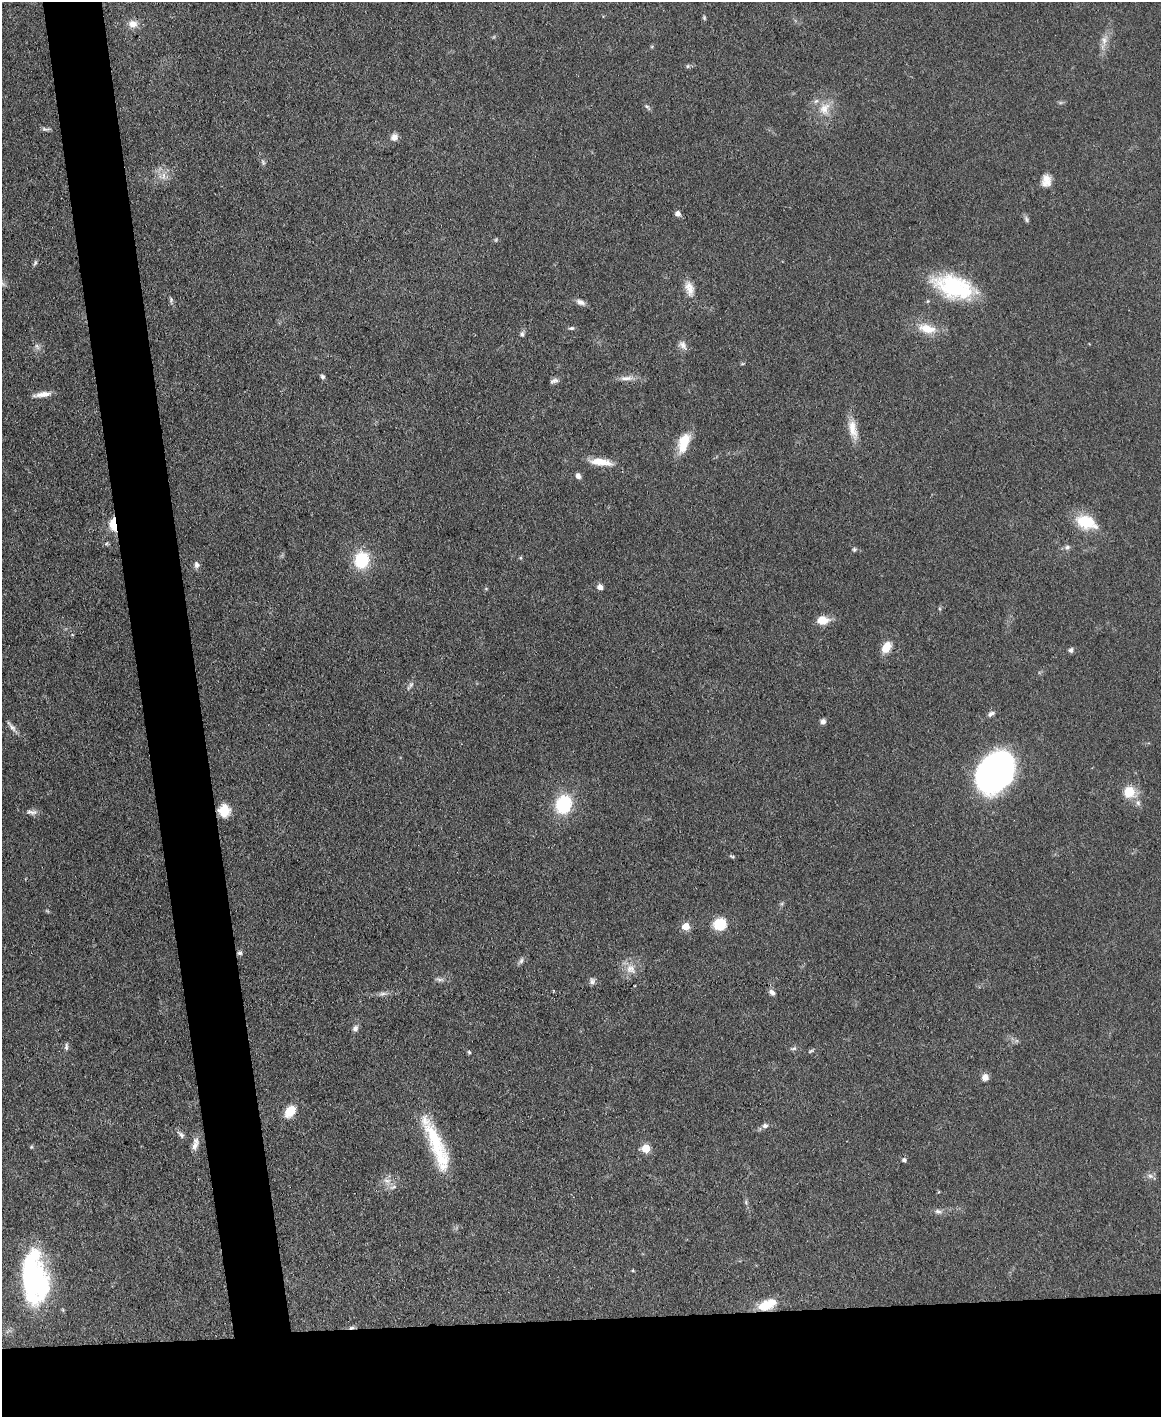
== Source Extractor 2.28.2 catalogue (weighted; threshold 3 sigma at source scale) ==
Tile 11 of 4 x 3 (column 3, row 3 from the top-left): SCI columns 2319-3477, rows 243-1657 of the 4691 x 4623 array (HDU 1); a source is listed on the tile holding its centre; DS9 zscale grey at full resolution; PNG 1163 x 1419 px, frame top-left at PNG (2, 2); no overlay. Shown black and unused: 12% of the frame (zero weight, under 3 of 4 exposures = <1% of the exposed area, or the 3 px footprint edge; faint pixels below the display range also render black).
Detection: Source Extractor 2.28.2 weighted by HDU 2 'WHT'; one run over the whole footprint, this tile lists its part. Background 0.0795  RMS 0.0056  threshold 0.0253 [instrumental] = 3 sigma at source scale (4.5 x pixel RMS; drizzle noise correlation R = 1.50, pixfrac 1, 0.05/0.05 arcsec/px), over >= 5 px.
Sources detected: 93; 1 too faint to see at this stretch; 2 inside a brighter object's white glare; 2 cosmic-ray / hot-pixel residue — not listed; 3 inside a brighter listed object's ellipse — not listed separately; the other 85 listed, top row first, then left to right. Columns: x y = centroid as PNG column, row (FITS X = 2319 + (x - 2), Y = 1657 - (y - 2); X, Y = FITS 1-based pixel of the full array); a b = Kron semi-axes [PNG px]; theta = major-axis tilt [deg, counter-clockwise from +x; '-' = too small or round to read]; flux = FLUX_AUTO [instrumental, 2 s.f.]
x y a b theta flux
704 18 6 4 -71 0.82
133 24 12 10 -3 5
1104 40 12 8 90 4.1
688 66 6 5 - 0.93
647 107 11 4 -40 1.2
824 109 19 15 71 9.9
45 129 11 4 -7 1.5
394 137 9 8 - 3.1
263 162 8 5 -65 1.2
164 176 13 5 90 2.9
1046 181 15 11 86 5.8
678 214 6 5 - 2.8
1026 219 10 5 -66 1.4
35 263 9 4 64 1
954 287 48 24 -18 49
689 289 20 11 -74 6.2
171 300 8 5 -88 1.2
580 302 12 7 -21 2.6
571 328 8 5 7 1.2
927 329 25 12 -12 11
522 334 7 6 - 1.5
683 345 13 9 -52 3.1
37 346 9 4 -54 1.7
742 364 5 3 - 0.59
323 377 7 5 -46 1.2
626 378 19 6 2 4.2
554 381 11 5 19 1.8
42 394 21 6 8 4.8
853 429 28 11 -77 8.8
684 443 24 12 71 14
601 462 25 8 -7 10
578 476 6 5 - 2.4
1086 522 24 14 -20 20
114 525 8 5 -73 53
1067 547 8 6 16 1.7
854 549 6 5 - 0.93
521 558 5 3 - 0.68
362 560 16 13 71 27
197 565 9 7 89 2.1
600 587 6 5 - 3.2
486 589 6 3 -19 0.55
822 620 12 9 5 8.8
886 647 13 9 57 8.6
1071 650 6 5 - 1.7
411 685 9 5 63 1.6
991 714 10 6 29 2
823 721 7 7 - 1.9
12 728 17 5 -51 2.7
995 772 36 28 53 220
1129 792 11 11 - 13
1138 803 8 6 -88 1.8
563 804 17 14 69 34
224 811 6 6 - 50
32 812 15 6 -5 2.6
732 856 7 4 -26 0.8
720 924 13 12 - 14
685 926 5 5 - 12
240 953 7 6 - 1.4
521 961 10 5 58 1.7
631 969 16 13 -41 6.9
439 979 14 5 -10 1.9
592 981 9 7 -75 2
635 985 2 2 - 0.48
772 992 9 6 -39 2.3
383 993 11 4 5 2.1
355 1028 9 7 54 2.1
66 1047 10 5 87 1.4
793 1048 9 5 17 1.3
811 1051 9 4 24 0.95
469 1052 5 4 - 0.79
985 1077 8 7 - 3.4
290 1111 14 9 54 10
765 1126 8 6 20 2
181 1134 13 5 -45 1.9
434 1138 48 17 -58 31
195 1146 12 8 73 3.3
31 1147 5 5 - 0.67
646 1148 5 5 - 19
904 1160 5 5 - 1.5
1150 1176 9 6 -16 2.1
387 1181 12 8 -18 3.5
746 1202 6 5 - 0.92
938 1211 10 7 -18 2.2
38 1278 74 22 -78 71
767 1304 24 11 22 12
Overlapping masked pixels (flux is a lower limit): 3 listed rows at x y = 114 525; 224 811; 767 1304